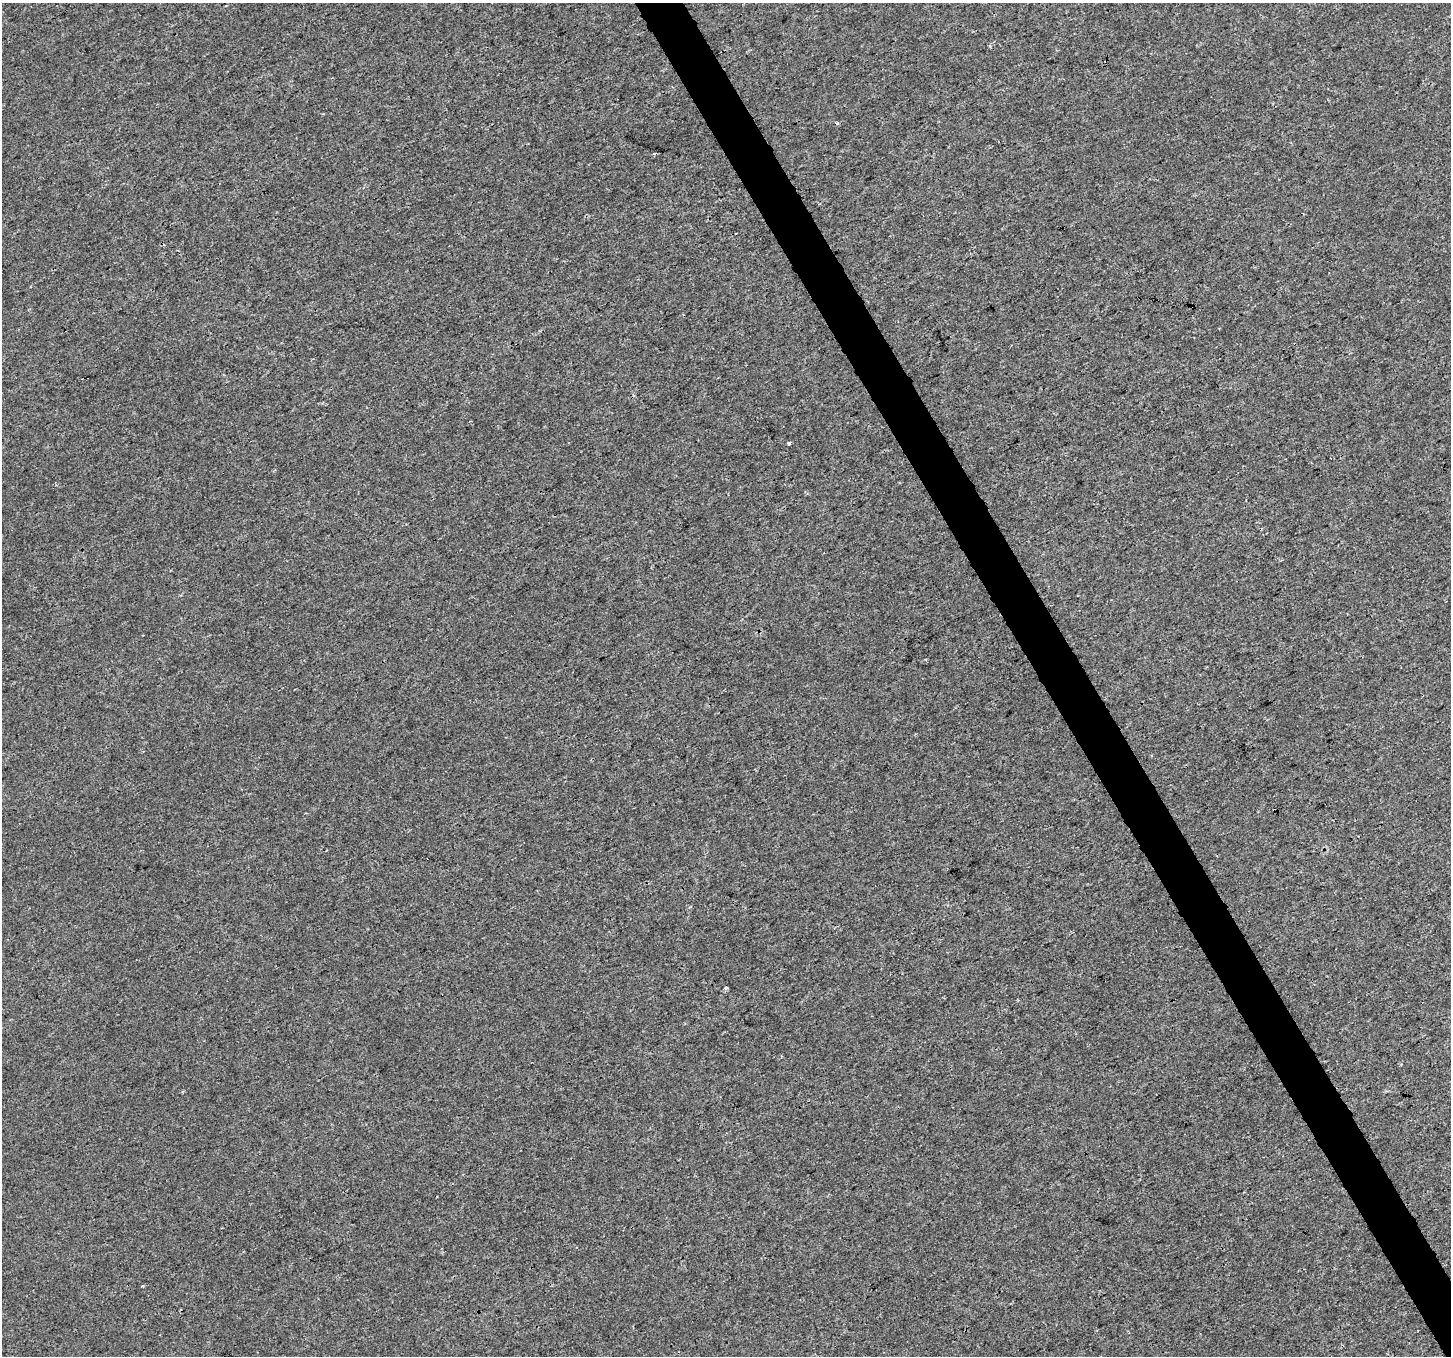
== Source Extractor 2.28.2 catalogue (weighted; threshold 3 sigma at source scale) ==
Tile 6 of 4 x 4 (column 2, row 2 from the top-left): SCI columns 1450-2898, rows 2816-4169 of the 5801 x 5689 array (HDU 1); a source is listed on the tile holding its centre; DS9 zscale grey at full resolution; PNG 1453 x 1358 px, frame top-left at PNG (2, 3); no overlay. Shown black and unused: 3% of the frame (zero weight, under 3 of 4 exposures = <1% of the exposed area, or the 3 px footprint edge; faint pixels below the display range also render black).
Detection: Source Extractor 2.28.2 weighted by HDU 2 'WHT'; one run over the whole footprint, this tile lists its part. Background 3.68e-05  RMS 0.0016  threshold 0.00711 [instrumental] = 3 sigma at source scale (4.5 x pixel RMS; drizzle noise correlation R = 1.50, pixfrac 1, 0.0396/0.0396 arcsec/px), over >= 5 px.
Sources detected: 6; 1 cosmic-ray / hot-pixel residue — not listed; the other 5 listed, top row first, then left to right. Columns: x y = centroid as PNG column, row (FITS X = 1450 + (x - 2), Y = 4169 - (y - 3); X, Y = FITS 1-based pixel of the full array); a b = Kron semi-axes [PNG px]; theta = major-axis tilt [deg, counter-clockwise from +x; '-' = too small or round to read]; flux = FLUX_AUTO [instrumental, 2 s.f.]
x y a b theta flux
990 46 3 3 - 0.27
837 123 3 3 - 0.6
789 444 3 3 - 0.37
726 988 3 3 - 0.43
142 1286 3 3 - 0.16